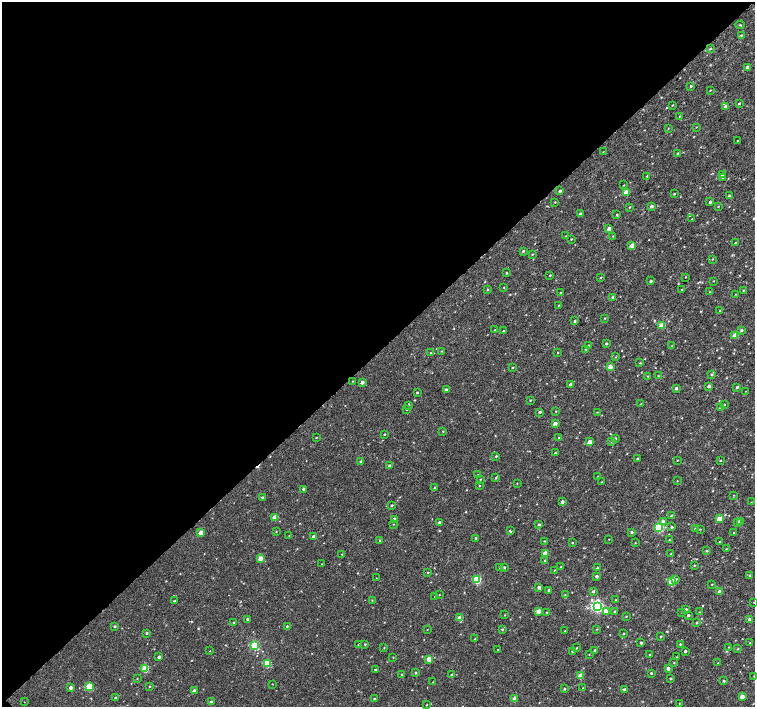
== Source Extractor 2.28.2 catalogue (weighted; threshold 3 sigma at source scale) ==
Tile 5 of 4 x 4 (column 1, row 2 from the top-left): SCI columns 1-1505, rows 2977-4385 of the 6029 x 6020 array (HDU 1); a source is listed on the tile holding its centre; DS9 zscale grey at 2 x 2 block average (1 PNG px = mean of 2 x 2 image px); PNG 757 x 709 px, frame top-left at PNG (2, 2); each listed source drawn as its Kron ellipse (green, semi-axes under 4 px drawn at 4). Shown black and unused: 50% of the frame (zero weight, under 3 of 4 exposures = <1% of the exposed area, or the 3 px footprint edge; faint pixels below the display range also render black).
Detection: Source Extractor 2.28.2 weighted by HDU 2 'WHT'; one run over the whole footprint, this tile lists its part. Background 0.00241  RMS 0.0021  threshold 0.00944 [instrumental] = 3 sigma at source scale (4.5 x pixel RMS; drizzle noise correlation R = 1.50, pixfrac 1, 0.0396/0.0396 arcsec/px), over >= 5 px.
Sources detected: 267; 1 cosmic-ray / hot-pixel residue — neither listed nor drawn; the other 266 listed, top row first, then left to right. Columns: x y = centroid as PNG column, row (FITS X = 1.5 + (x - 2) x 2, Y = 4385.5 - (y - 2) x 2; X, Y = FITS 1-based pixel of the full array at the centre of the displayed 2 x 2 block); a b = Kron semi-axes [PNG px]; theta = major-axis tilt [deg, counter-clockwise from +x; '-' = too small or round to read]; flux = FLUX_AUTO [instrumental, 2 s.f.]
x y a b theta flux
740 25 4 2 - 0.32
741 35 3 2 - 0.39
710 49 3 3 - 0.51
747 67 2 2 - 1.2
691 86 3 2 - 0.51
710 90 3 2 - 0.26
739 103 2 2 - 0.5
672 105 2 2 - 0.27
725 106 3 3 - 0.94
679 116 3 2 - 0.23
696 127 2 2 - 0.21
668 128 3 2 - 0.21
737 141 2 2 - 0.2
603 152 3 2 - 0.2
678 153 3 3 - 0.47
722 175 3 2 - 1.1
647 176 3 2 - 0.39
723 178 3 2 - 0.32
624 185 3 2 - 0.21
560 191 3 2 - 0.8
626 192 3 3 - 8.4
674 194 2 2 - 0.44
729 196 3 2 - 0.47
555 202 2 2 - 0.22
710 202 2 2 - 0.79
651 206 2 2 - 1.1
718 206 2 2 - 0.23
630 207 3 2 - 0.31
580 214 3 3 - 0.67
617 215 3 2 - 0.44
692 219 3 2 - 0.33
609 229 2 2 - 3.1
566 236 2 2 - 0.29
613 236 3 2 - 0.21
571 239 2 2 - 0.32
735 243 3 2 - 0.33
632 245 3 2 - 5.7
523 251 3 2 - 0.56
532 254 3 2 - 0.3
713 259 2 2 - 0.31
506 273 3 2 - 0.37
550 275 2 2 - 0.35
686 277 2 2 - 0.25
601 278 3 2 - 0.29
651 281 2 2 - 0.65
713 281 2 2 - 0.23
504 287 3 2 - 0.29
487 290 3 2 - 0.34
682 290 3 2 - 0.45
743 291 3 2 - 0.23
710 292 3 2 - 0.33
560 293 3 2 - 0.29
735 294 3 2 - 0.21
613 297 3 2 - 0.45
558 305 2 2 - 0.22
720 310 3 2 - 0.27
604 318 3 2 - 0.23
575 321 3 2 - 0.59
662 325 3 3 - 10
495 330 2 2 - 0.29
742 330 3 3 - 0.57
503 331 2 2 - 0.27
735 336 3 3 - 7.5
606 344 2 2 - 0.65
588 345 2 2 - 0.32
672 346 2 2 - 0.26
586 349 2 2 - 0.33
441 351 2 2 - 0.25
558 352 2 2 - 0.21
431 353 2 2 - 0.26
616 357 3 2 - 0.24
640 363 3 2 - 0.32
610 367 2 2 - 5
513 368 2 2 - 0.39
711 375 3 3 - 0.41
648 376 2 2 - 0.27
658 376 2 2 - 0.23
352 381 2 2 - 0.21
362 382 2 2 - 2.1
570 384 3 3 - 0.76
709 386 2 2 - 1.5
737 387 3 2 - 0.76
676 388 2 2 - 1.1
446 389 3 2 - 0.55
746 391 2 2 - 0.16
417 392 2 2 - 0.42
530 400 2 2 - 0.31
641 404 3 2 - 0.28
409 405 3 2 - 0.39
724 405 2 2 - 0.25
720 407 3 2 - 0.4
406 410 2 2 - 0.26
556 411 2 2 - 0.25
540 412 2 2 - 0.83
597 412 2 2 - 0.2
555 423 3 2 - 2.2
443 431 2 2 - 0.33
384 434 2 2 - 0.34
317 437 3 2 - 0.21
559 438 2 2 - 0.32
615 438 3 3 - 0.65
590 442 2 2 - 3.4
612 442 3 3 - 0.73
555 453 2 2 - 0.59
496 456 2 2 - 0.4
637 459 2 2 - 0.54
677 460 2 2 - 0.24
720 460 2 2 - 0.3
361 461 3 2 - 0.49
389 465 3 2 - 0.48
478 475 2 2 - 0.21
598 476 2 2 - 0.2
496 478 3 2 - 0.45
480 479 2 2 - 0.26
677 481 3 2 - 0.17
601 482 2 2 - 0.33
517 483 2 2 - 0.2
479 485 2 2 - 0.27
434 488 3 2 - 0.67
303 489 2 2 - 0.7
734 495 2 2 - 0.18
262 497 3 2 - 0.38
562 502 3 3 - 1.4
751 502 2 2 - 0.16
391 505 3 2 - 0.46
672 516 3 2 - 1.5
274 517 3 2 - 4.7
394 519 2 2 - 1.8
719 519 3 2 - 6.3
440 522 2 2 - 1.1
663 522 3 3 - 2.3
737 522 3 3 - 0.53
740 522 3 2 - 3.5
393 524 3 2 - 0.19
539 525 2 2 - 0.65
659 527 3 3 - 31
672 527 3 2 - 0.54
695 529 3 2 - 0.45
700 529 3 2 - 0.26
510 531 4 2 - 0.44
201 532 3 2 - 5.6
276 532 3 2 - 0.25
632 532 3 2 - 0.74
734 533 2 2 - 0.25
289 536 3 2 - 0.2
313 537 2 2 - 1.7
476 538 3 3 - 0.75
609 539 2 2 - 0.2
380 540 3 2 - 0.58
669 540 2 2 - 0.33
544 541 2 2 - 0.24
720 542 2 2 - 0.32
572 543 3 2 - 0.31
635 543 2 2 - 0.17
726 549 2 2 - 0.26
707 551 3 2 - 0.54
545 553 3 3 - 7.5
342 554 2 2 - 0.22
671 554 3 2 - 0.36
260 558 3 3 - 5.4
545 561 3 2 - 0.49
322 564 2 2 - 0.23
694 565 2 2 - 0.32
499 567 2 2 - 0.18
504 567 2 2 - 0.46
561 567 2 2 - 0.34
598 568 3 2 - 0.87
554 570 3 2 - 0.31
428 572 2 2 - 0.3
750 575 3 3 - 0.55
596 576 2 2 - 0.98
376 578 3 2 - 0.19
676 579 4 2 - 0.59
477 580 3 3 - 26
672 581 3 3 - 16
712 584 2 2 - 0.21
539 587 2 2 - 1.3
549 590 3 3 - 1.1
593 591 3 3 - 0.69
720 592 2 2 - 4.4
439 595 2 2 - 0.19
565 595 3 2 - 0.23
435 597 2 2 - 0.36
372 600 3 2 - 0.24
616 600 2 2 - 0.26
174 601 3 2 - 0.42
754 602 2 2 - 0.21
597 606 4 4 - 74
686 609 2 2 - 0.9
539 611 3 2 - 4.3
606 611 3 3 - 4.1
615 611 3 2 - 0.42
546 612 2 2 - 0.25
682 612 2 2 - 0.24
699 612 3 2 - 0.24
505 615 2 2 - 0.21
688 615 2 2 - 0.72
626 616 2 2 - 0.24
460 618 3 2 - 5.6
247 619 2 2 - 0.57
750 619 2 2 - 2.1
234 622 3 2 - 0.31
697 623 2 2 - 0.43
115 626 2 2 - 0.59
287 626 2 2 - 0.4
502 629 3 2 - 0.43
597 629 3 2 - 0.24
427 630 2 2 - 0.18
565 631 2 2 - 0.26
147 633 3 2 - 0.63
623 634 2 2 - 0.39
661 636 2 2 - 0.4
475 639 2 2 - 0.24
641 643 2 2 - 0.86
750 643 3 3 - 0.39
365 644 3 2 - 0.37
680 644 3 2 - 0.38
254 645 3 3 - 30
358 645 3 2 - 0.23
729 647 2 2 - 0.18
384 648 3 2 - 0.22
576 648 3 2 - 0.28
498 649 2 2 - 0.26
738 649 3 2 - 0.29
594 650 3 2 - 0.45
210 651 2 2 - 0.17
572 651 3 2 - 0.35
685 651 2 2 - 0.8
589 654 2 2 - 0.19
649 654 2 2 - 0.27
159 657 2 2 - 1.3
393 657 2 2 - 0.23
676 657 2 2 - 0.21
429 659 2 2 - 5.8
674 662 2 2 - 0.25
267 663 3 3 - 17
718 663 3 2 - 0.29
668 668 2 2 - 1.9
145 669 3 3 - 14
375 669 2 2 - 0.52
415 672 3 2 - 0.53
651 673 3 2 - 0.47
402 675 2 2 - 0.83
452 675 2 2 - 1.2
580 676 3 2 - 8.1
754 676 2 2 - 0.24
137 678 2 2 - 0.23
671 678 2 2 - 0.51
724 681 2 2 - 0.63
433 682 2 2 - 0.21
272 684 2 2 - 0.19
149 686 2 2 - 0.36
71 687 2 2 - 1.7
89 687 3 3 - 16
583 688 2 2 - 0.28
564 689 3 2 - 0.49
624 689 3 2 - 0.72
194 691 2 2 - 2.6
742 697 2 2 - 5.5
115 698 2 2 - 0.5
374 698 2 2 - 0.41
515 699 3 2 - 6.3
24 702 2 2 - 0.14
211 702 2 2 - 1.9
679 703 2 2 - 0.18
427 705 2 2 - 0.23
Isophote crosses this tile's border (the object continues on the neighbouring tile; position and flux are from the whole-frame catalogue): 2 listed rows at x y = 754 602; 754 676
Diffuse or blended objects may show on this block-average render without a row.